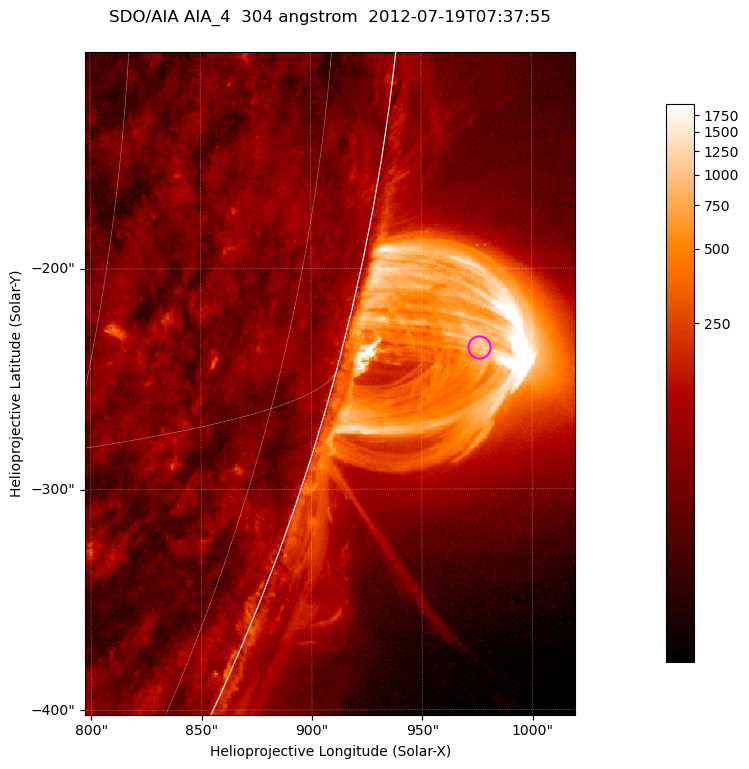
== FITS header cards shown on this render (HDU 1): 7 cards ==
TELESCOP= 'SDO/AIA '           / For AIA: SDO/AIA
INSTRUME= 'AIA_4   '           / For AIA: AIA_ATA1, AIA_ATA2, AIA_ATA3 or AIA_AT
WAVELNTH=                  304 / [angstrom] Wavelength
WAVEUNIT= 'angstrom'           / Wavelength unit: angstrom
DATE-OBS= '2012-07-19T07:37:55.124' / [ISO] Date when observation started; ISO 8
CTYPE1  = 'HPLN-TAN'           / CTYPE1; Typically HPLN
CTYPE2  = 'HPLT-TAN'           / CTYPE2; Typically HPLT

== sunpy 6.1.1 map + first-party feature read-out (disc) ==
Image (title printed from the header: SDO/AIA AIA_4  304 angstrom  2012-07-19T07:37:55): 370 x 500 px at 0.6 arcsec/px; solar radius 944 arcsec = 1573 px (partial field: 1.2% of the solar disc is inside the frame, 49% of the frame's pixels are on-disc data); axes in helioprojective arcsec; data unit not stated in the header (colour bar unlabelled)
Orientation: roll -0.132 deg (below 1 deg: not rotated)
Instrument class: DISC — disc imager (sunpy class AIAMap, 304 A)
Bright regions (active regions / flare kernels): reference = the on-disc median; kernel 3 px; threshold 5 sigma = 121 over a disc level ~61.3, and >= 1.15x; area >= 185 px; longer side >= 4 px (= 2.4 arcsec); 0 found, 0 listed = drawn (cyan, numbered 1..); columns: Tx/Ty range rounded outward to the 2 arcsec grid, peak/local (2 s.f.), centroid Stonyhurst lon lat
Off-limb structures (1.02-1.3 R_sun): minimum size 92 px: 3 found; the strongest spans PA ~250..260 deg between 1.02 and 1.14 R_sun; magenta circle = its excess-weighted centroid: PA ~255 deg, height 1.06 R_sun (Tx ~976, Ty ~-236 arcsec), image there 19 x the reference